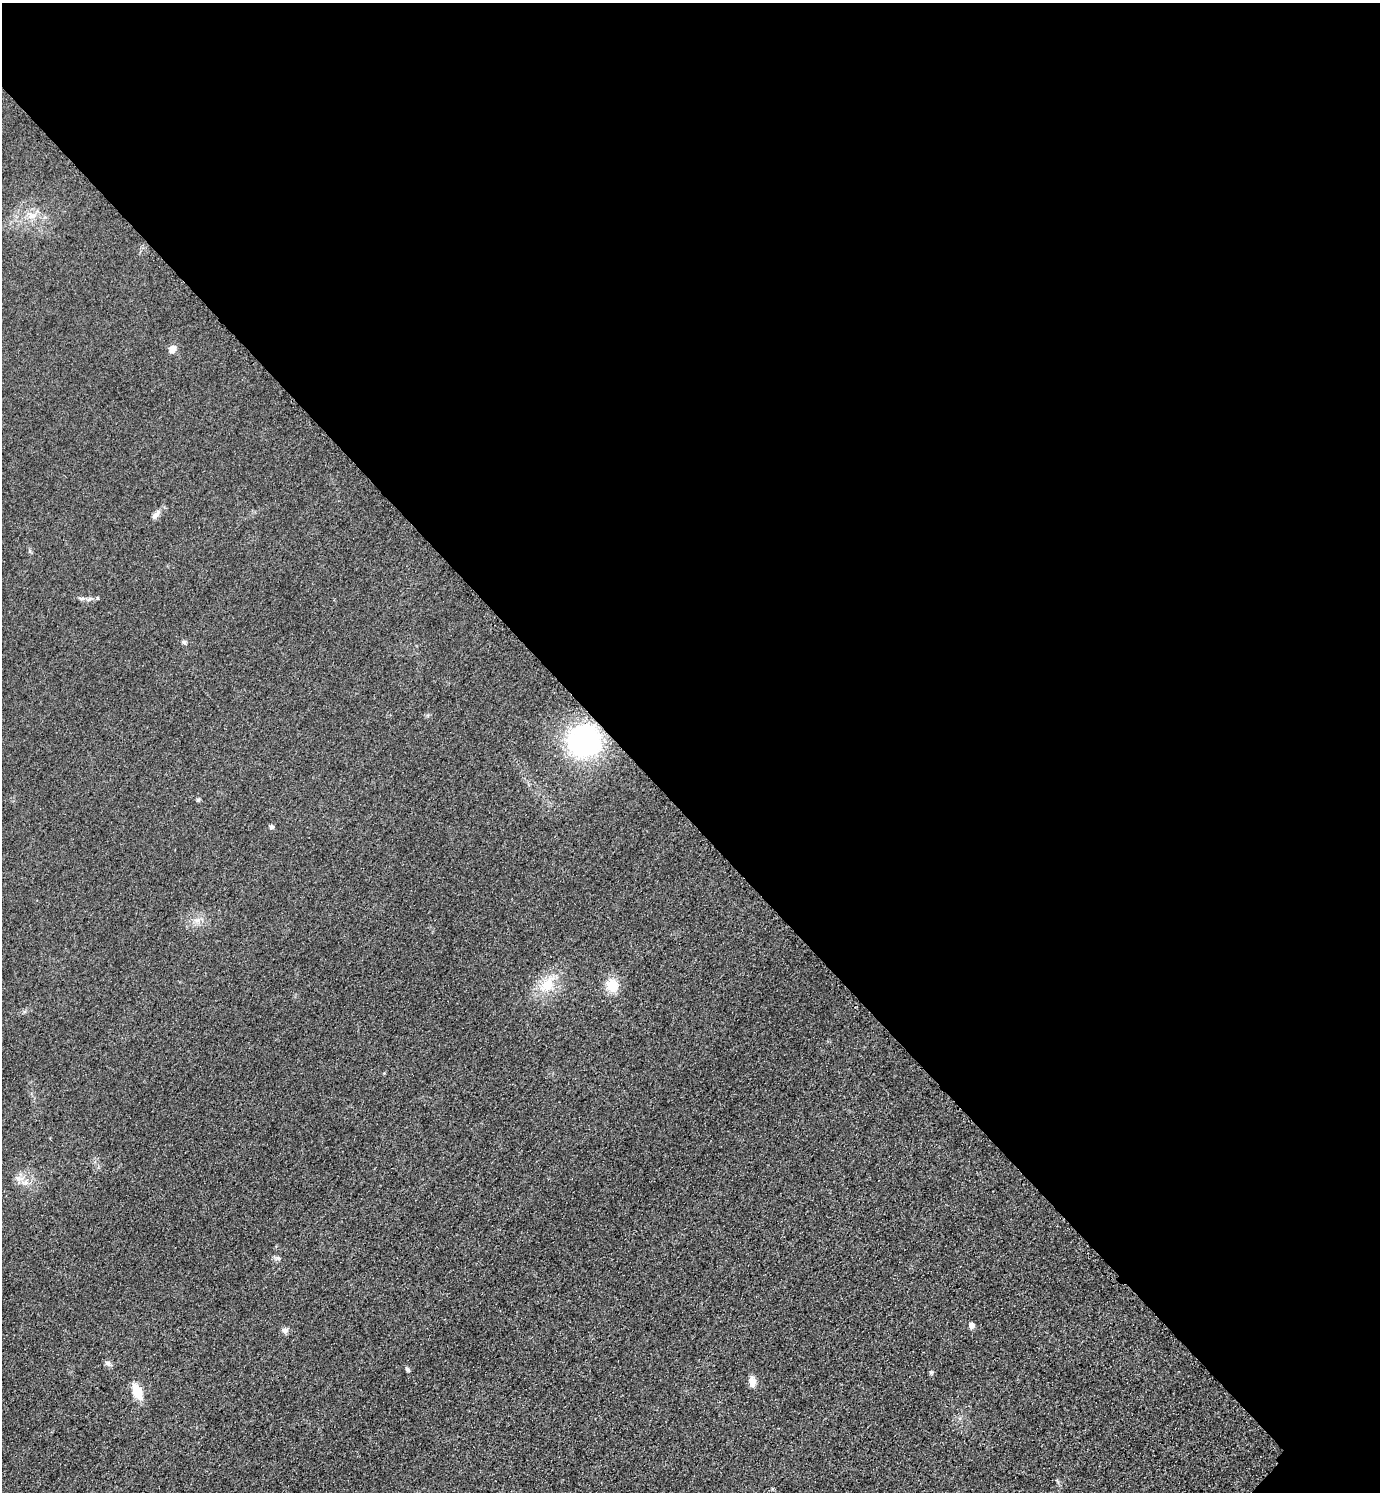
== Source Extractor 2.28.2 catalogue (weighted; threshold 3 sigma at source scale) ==
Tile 3 of 4 x 4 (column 3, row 1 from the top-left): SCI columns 3081-4458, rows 4500-5989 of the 6019 x 6019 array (HDU 1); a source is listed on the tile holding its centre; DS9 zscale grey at full resolution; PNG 1382 x 1494 px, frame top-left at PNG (2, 3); no overlay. Shown black and unused: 55% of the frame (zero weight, under 3 of 4 exposures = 3% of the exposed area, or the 3 px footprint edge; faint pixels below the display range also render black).
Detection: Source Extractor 2.28.2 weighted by HDU 2 'WHT'; one run over the whole footprint, this tile lists its part. Background 0.0756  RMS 0.017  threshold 0.0773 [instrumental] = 3 sigma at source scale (4.5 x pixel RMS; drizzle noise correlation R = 1.50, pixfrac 1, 0.05/0.05 arcsec/px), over >= 5 px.
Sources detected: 19; all 19 listed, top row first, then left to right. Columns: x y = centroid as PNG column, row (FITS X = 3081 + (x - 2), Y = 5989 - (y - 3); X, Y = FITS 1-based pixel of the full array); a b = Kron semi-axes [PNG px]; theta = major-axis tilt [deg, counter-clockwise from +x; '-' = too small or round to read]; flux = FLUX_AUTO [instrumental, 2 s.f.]
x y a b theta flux
30 216 9 7 55 10
172 349 8 8 - 9.8
156 514 13 6 47 8.4
89 599 6 4 70 2.8
184 642 7 5 -61 3
584 741 28 27 - 300
198 800 5 5 - 2.5
271 827 5 4 - 5.3
198 920 7 4 71 4.7
547 985 22 15 53 44
612 986 16 14 -31 31
18 1178 11 6 -40 7.8
278 1258 7 5 -44 3.7
972 1326 5 5 - 9.5
285 1330 8 7 - 6.4
108 1363 8 5 -53 4.7
407 1369 6 4 -46 3.6
752 1381 13 8 -81 10
137 1391 14 8 -66 37